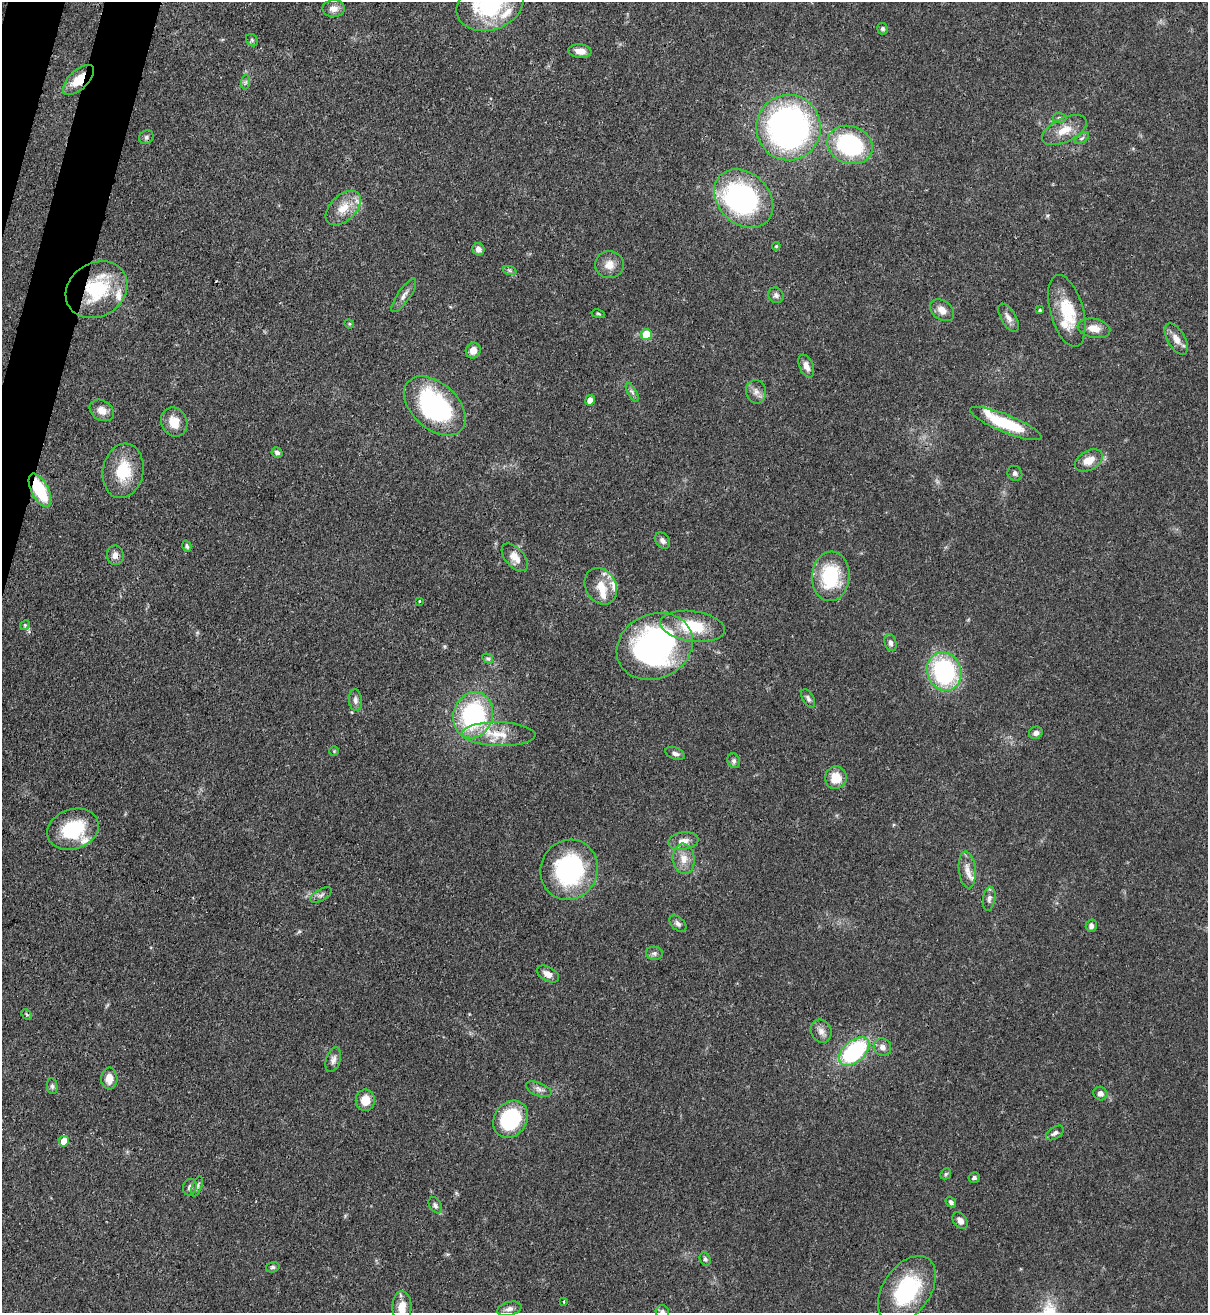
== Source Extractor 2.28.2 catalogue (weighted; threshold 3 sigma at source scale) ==
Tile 11 of 4 x 4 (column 3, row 3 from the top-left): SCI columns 2628-3833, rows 1341-2651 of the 5382 x 5303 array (HDU 1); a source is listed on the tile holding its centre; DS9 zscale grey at full resolution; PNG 1210 x 1315 px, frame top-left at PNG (2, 2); each listed source drawn as its Kron ellipse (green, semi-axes under 4 px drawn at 4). Shown black and unused: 2% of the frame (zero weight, under 3 of 4 exposures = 7% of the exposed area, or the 3 px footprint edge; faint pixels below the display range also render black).
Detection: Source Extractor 2.28.2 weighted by HDU 2 'WHT'; one run over the whole footprint, this tile lists its part. Background 0.0772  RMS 0.0038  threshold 0.0173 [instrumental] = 3 sigma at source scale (4.5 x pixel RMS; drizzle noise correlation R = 1.50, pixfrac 1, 0.05/0.05 arcsec/px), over >= 5 px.
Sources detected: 115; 1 inside a brighter object's white glare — neither listed nor drawn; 9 inside a brighter listed object's ellipse — not listed separately; the other 105 listed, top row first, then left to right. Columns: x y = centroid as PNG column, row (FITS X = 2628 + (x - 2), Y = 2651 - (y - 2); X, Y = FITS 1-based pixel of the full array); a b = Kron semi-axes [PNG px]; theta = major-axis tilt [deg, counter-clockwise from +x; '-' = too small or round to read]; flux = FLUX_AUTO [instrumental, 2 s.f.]
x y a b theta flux
490 5 34 25 18 39
334 9 11 8 0 3
882 29 6 5 - 0.94
252 40 7 5 -48 0.79
580 51 11 7 -6 3.3
78 80 19 9 44 7.5
246 82 7 4 89 0.84
1059 118 7 5 -3 0.77
788 127 33 32 - 130
1064 130 24 12 26 6.4
146 137 7 6 - 0.95
1082 138 8 4 35 0.79
850 145 23 18 -19 45
744 199 33 25 -44 77
343 208 21 13 44 7.1
776 246 4 4 - 0.44
478 249 6 6 - 1.9
609 265 14 13 - 4.1
510 271 7 4 -19 0.75
96 290 32 26 32 27
404 295 20 6 55 2.3
776 295 8 7 - 1.4
942 310 13 9 -37 3
1040 310 3 3 - 0.5
1067 311 37 16 -74 15
598 314 7 3 -9 0.49
1008 318 16 7 -59 2.4
349 324 5 4 - 0.43
1094 328 16 9 -12 4.1
646 334 5 5 - 12
1176 339 17 9 -59 3.6
473 350 8 7 - 3.3
806 366 12 7 -67 3
632 392 10 3 -60 0.97
756 392 12 10 -81 2.3
590 400 5 4 - 3.4
435 406 36 23 -42 54
102 410 13 9 -32 3.3
174 422 15 13 -67 6
1006 423 38 9 -22 19
277 453 6 5 - 1.3
1089 460 15 9 30 5.2
123 471 27 20 79 14
1015 473 8 7 - 1.2
40 490 18 8 -63 20
662 541 9 6 -50 1.5
187 546 5 4 - 0.8
115 555 10 8 -79 2.3
515 557 17 9 -47 4
831 576 25 18 86 25
601 586 19 15 -61 7
419 601 3 3 - 0.67
25 625 5 4 - 0.53
693 626 32 15 -8 16
890 643 8 6 -75 1.3
655 646 39 32 24 110
488 659 6 4 -32 0.7
944 671 20 17 -68 52
808 698 10 5 -60 1.1
355 700 11 6 -83 1.7
473 715 23 19 72 50
1036 733 7 6 - 1.6
499 734 36 12 -2 11
334 751 5 5 - 0.5
675 753 10 6 -20 1.4
734 761 7 6 - 0.99
836 778 11 11 - 7.1
73 829 26 20 18 22
683 841 15 8 8 3.4
684 859 15 11 -83 4.5
569 870 30 28 66 51
967 870 18 8 -84 3.6
321 895 12 5 30 1.3
989 899 12 6 81 1.5
678 924 10 6 -43 1.4
1091 926 6 5 - 1.5
654 953 8 6 -5 1.1
548 974 12 7 -29 2.8
27 1014 6 4 -45 0.49
821 1031 12 10 -64 2.5
882 1047 9 8 - 2
854 1051 18 10 42 42
333 1060 13 7 71 1.8
109 1079 11 8 -87 4.1
52 1086 8 5 -80 0.87
539 1089 13 6 -20 1.9
1100 1093 7 6 - 1.8
365 1100 10 9 - 5.4
511 1119 20 16 55 30
1055 1133 10 5 35 1.3
64 1141 5 5 - 5.4
946 1174 6 5 - 0.61
974 1178 6 5 - 0.84
197 1186 11 4 70 1.1
190 1187 8 7 - 1.5
951 1202 6 4 -50 1
435 1205 9 5 -59 1.1
960 1221 9 6 -50 2.2
705 1259 7 5 -62 0.87
273 1267 7 5 14 0.78
907 1290 38 23 55 32
564 1302 3 2 - 0.56
402 1308 16 9 89 5.8
509 1309 12 6 13 1.7
662 1312 7 6 - 1.2
Overlapping masked pixels (flux is a lower limit): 4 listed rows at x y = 78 80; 96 290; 40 490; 115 555
Isophote crosses this tile's border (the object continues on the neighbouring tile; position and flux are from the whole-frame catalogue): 4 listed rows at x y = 490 5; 907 1290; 402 1308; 662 1312